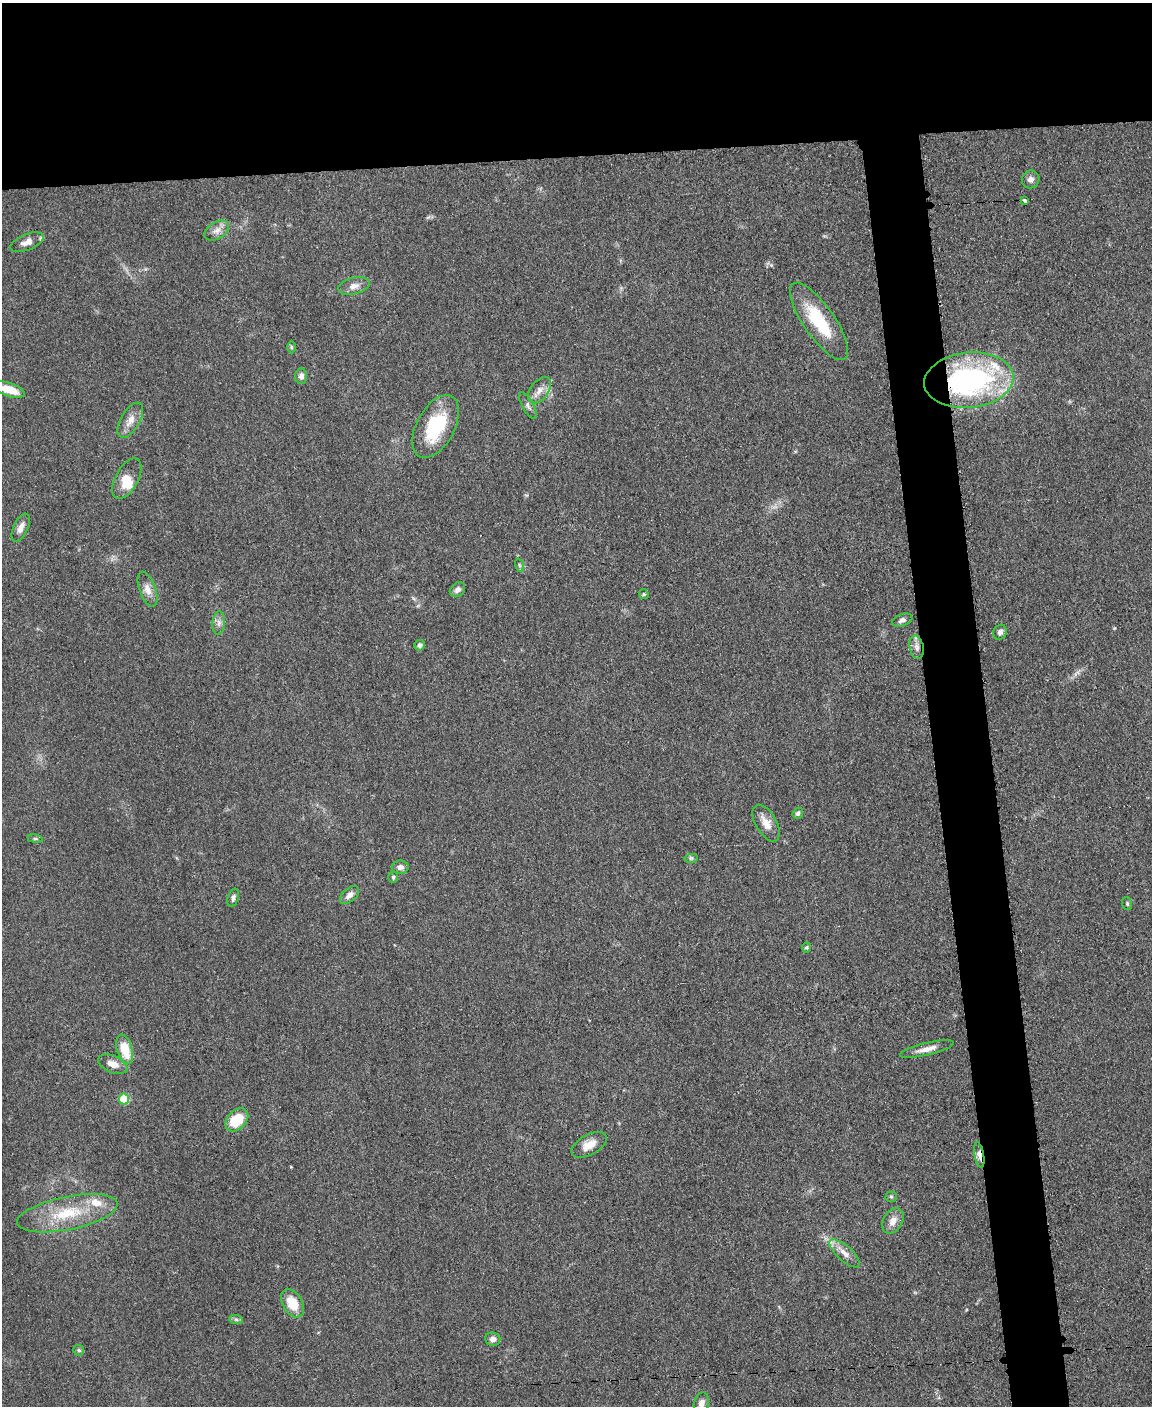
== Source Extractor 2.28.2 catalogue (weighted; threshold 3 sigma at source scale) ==
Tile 2 of 4 x 3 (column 2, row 1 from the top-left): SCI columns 1155-2304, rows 3055-4458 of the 4612 x 4594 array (HDU 1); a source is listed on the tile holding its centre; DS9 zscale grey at full resolution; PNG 1154 x 1408 px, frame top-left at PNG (2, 3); each listed source drawn as its Kron ellipse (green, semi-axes under 4 px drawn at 4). Shown black and unused: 15% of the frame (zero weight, under 3 of 5 exposures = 1% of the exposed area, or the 3 px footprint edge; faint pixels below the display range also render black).
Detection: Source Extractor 2.28.2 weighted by HDU 2 'WHT'; one run over the whole footprint, this tile lists its part. Background 0.0654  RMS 0.0062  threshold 0.0279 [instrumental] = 3 sigma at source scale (4.5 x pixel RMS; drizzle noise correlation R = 1.50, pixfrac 1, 0.05/0.05 arcsec/px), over >= 5 px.
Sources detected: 55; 4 inside a brighter listed object's ellipse — not listed separately; the other 51 listed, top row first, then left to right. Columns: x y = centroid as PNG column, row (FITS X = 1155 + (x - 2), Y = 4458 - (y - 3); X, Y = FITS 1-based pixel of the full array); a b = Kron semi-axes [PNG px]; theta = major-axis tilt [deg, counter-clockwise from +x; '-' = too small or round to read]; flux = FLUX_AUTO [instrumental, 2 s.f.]
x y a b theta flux
1031 179 9 8 - 3.2
1025 200 3 3 - 3.6
217 231 13 8 31 4.4
27 242 17 8 22 5
354 286 16 8 14 4.5
819 321 46 15 -55 32
291 347 6 4 -89 0.9
301 376 7 6 - 2.6
969 380 45 27 5 140
9 390 16 6 -18 11
539 390 15 9 52 5.2
528 406 15 5 -60 2.3
130 420 19 9 60 6.4
436 426 34 19 62 37
127 479 22 11 62 11
21 528 15 7 65 4.2
519 565 7 4 -71 1.2
148 589 18 8 -70 5.2
457 590 8 6 43 2.9
644 594 5 4 - 0.88
902 620 10 6 20 2.4
219 623 11 6 85 2.9
1000 632 8 6 66 2.3
420 645 5 5 - 1.8
917 647 12 7 -78 3.4
798 813 6 5 - 1.6
766 823 20 10 -60 6.8
35 839 8 4 -8 0.96
691 858 7 4 1 1.2
400 867 8 6 2 3.4
393 877 5 4 - 0.94
349 895 11 6 42 3.3
233 898 9 5 73 2.1
1127 904 6 5 - 1
806 947 5 4 - 0.95
125 1049 15 7 -74 16
927 1049 27 6 13 5.7
113 1064 15 8 -23 5.9
124 1099 5 5 - 29
237 1120 13 9 46 19
589 1145 19 10 28 7.7
979 1155 13 4 -79 4.1
891 1197 5 5 - 0.96
67 1213 51 16 11 30
893 1221 13 9 60 5.2
844 1253 19 7 -42 5.6
292 1303 15 9 -59 14
236 1319 7 4 -1 1.3
493 1339 8 6 -5 2.9
79 1350 5 5 - 1.1
701 1403 11 7 74 4.5
Overlapping masked pixels (flux is a lower limit): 2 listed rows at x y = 969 380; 979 1155
Isophote crosses this tile's border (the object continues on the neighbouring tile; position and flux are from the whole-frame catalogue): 2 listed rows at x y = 9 390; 701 1403